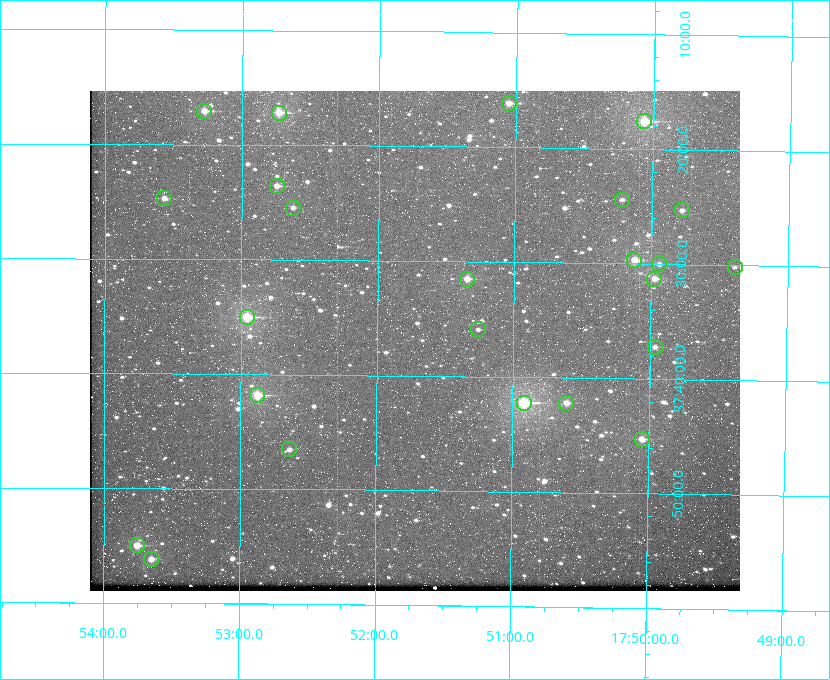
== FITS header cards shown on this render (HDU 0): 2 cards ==
NAXIS1  =                  650 / Width of table row in bytes
NAXIS2  =                  500 / Number of rows in table

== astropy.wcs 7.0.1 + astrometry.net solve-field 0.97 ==
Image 650 x 500 px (HDU 0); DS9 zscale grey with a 90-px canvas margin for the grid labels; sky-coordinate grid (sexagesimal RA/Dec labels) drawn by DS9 from the SOLVED WCS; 24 Tycho-2 reference stars matched to detected sources circled (green)
Header WCS: none
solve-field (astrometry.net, Tycho-2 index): SOLVED blind (the file carries no WCS)
Solved WCS: RA---TAN-SIP/DEC--TAN-SIP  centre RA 17:51:44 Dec +37:37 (267.93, +37.62 deg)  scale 5.23 arcsec/px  FOV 56.6' x 43.6'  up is +179 deg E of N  parity flipped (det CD > 0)
(file carries no celestial WCS; the grid is the blind solution)
Tycho-2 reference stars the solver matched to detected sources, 24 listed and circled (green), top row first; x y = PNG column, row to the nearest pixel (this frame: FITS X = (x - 90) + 1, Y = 500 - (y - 91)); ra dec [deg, ICRS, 3 dp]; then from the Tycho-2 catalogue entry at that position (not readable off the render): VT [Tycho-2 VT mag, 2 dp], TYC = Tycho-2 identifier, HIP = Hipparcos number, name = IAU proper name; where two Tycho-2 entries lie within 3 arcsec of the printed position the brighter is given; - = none
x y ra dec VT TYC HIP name
509 103 267.764 +37.270 10.17 2620-784-1 - -
204 111 268.319 +37.285 9.88 2620-536-1 - -
279 113 268.183 +37.286 8.98 2620-786-1 87506 -
644 121 267.517 +37.293 8.96 2619-379-1 - -
277 186 268.186 +37.393 10.44 2620-175-1 - -
164 198 268.392 +37.412 10.60 2620-800-1 - -
622 200 267.555 +37.408 11.50 2619-358-1 - -
293 208 268.156 +37.424 11.25 2620-712-1 - -
682 210 267.445 +37.422 11.17 2619-451-1 - -
634 260 267.531 +37.495 10.07 2619-274-1 - -
659 264 267.485 +37.500 11.33 2619-40-1 - -
735 267 267.347 +37.503 12.15 3088-638-1 - -
467 279 267.836 +37.525 9.96 3089-889-1 - -
654 279 267.494 +37.522 10.35 3088-270-1 - -
247 317 268.239 +37.584 8.64 3089-755-1 - -
478 329 267.815 +37.598 11.54 3089-1081-1 - -
655 347 267.491 +37.621 11.40 3088-1284-1 - -
257 395 268.219 +37.697 8.93 3089-671-1 - -
524 403 267.730 +37.705 8.13 3089-1203-1 87349 -
566 403 267.652 +37.703 11.04 3089-693-1 - -
642 439 267.512 +37.755 10.10 3089-2332-1 - -
289 449 268.159 +37.775 11.22 3089-2245-1 - -
137 545 268.439 +37.916 9.61 3089-2268-1 - -
151 559 268.412 +37.936 10.36 3089-2031-1 - -